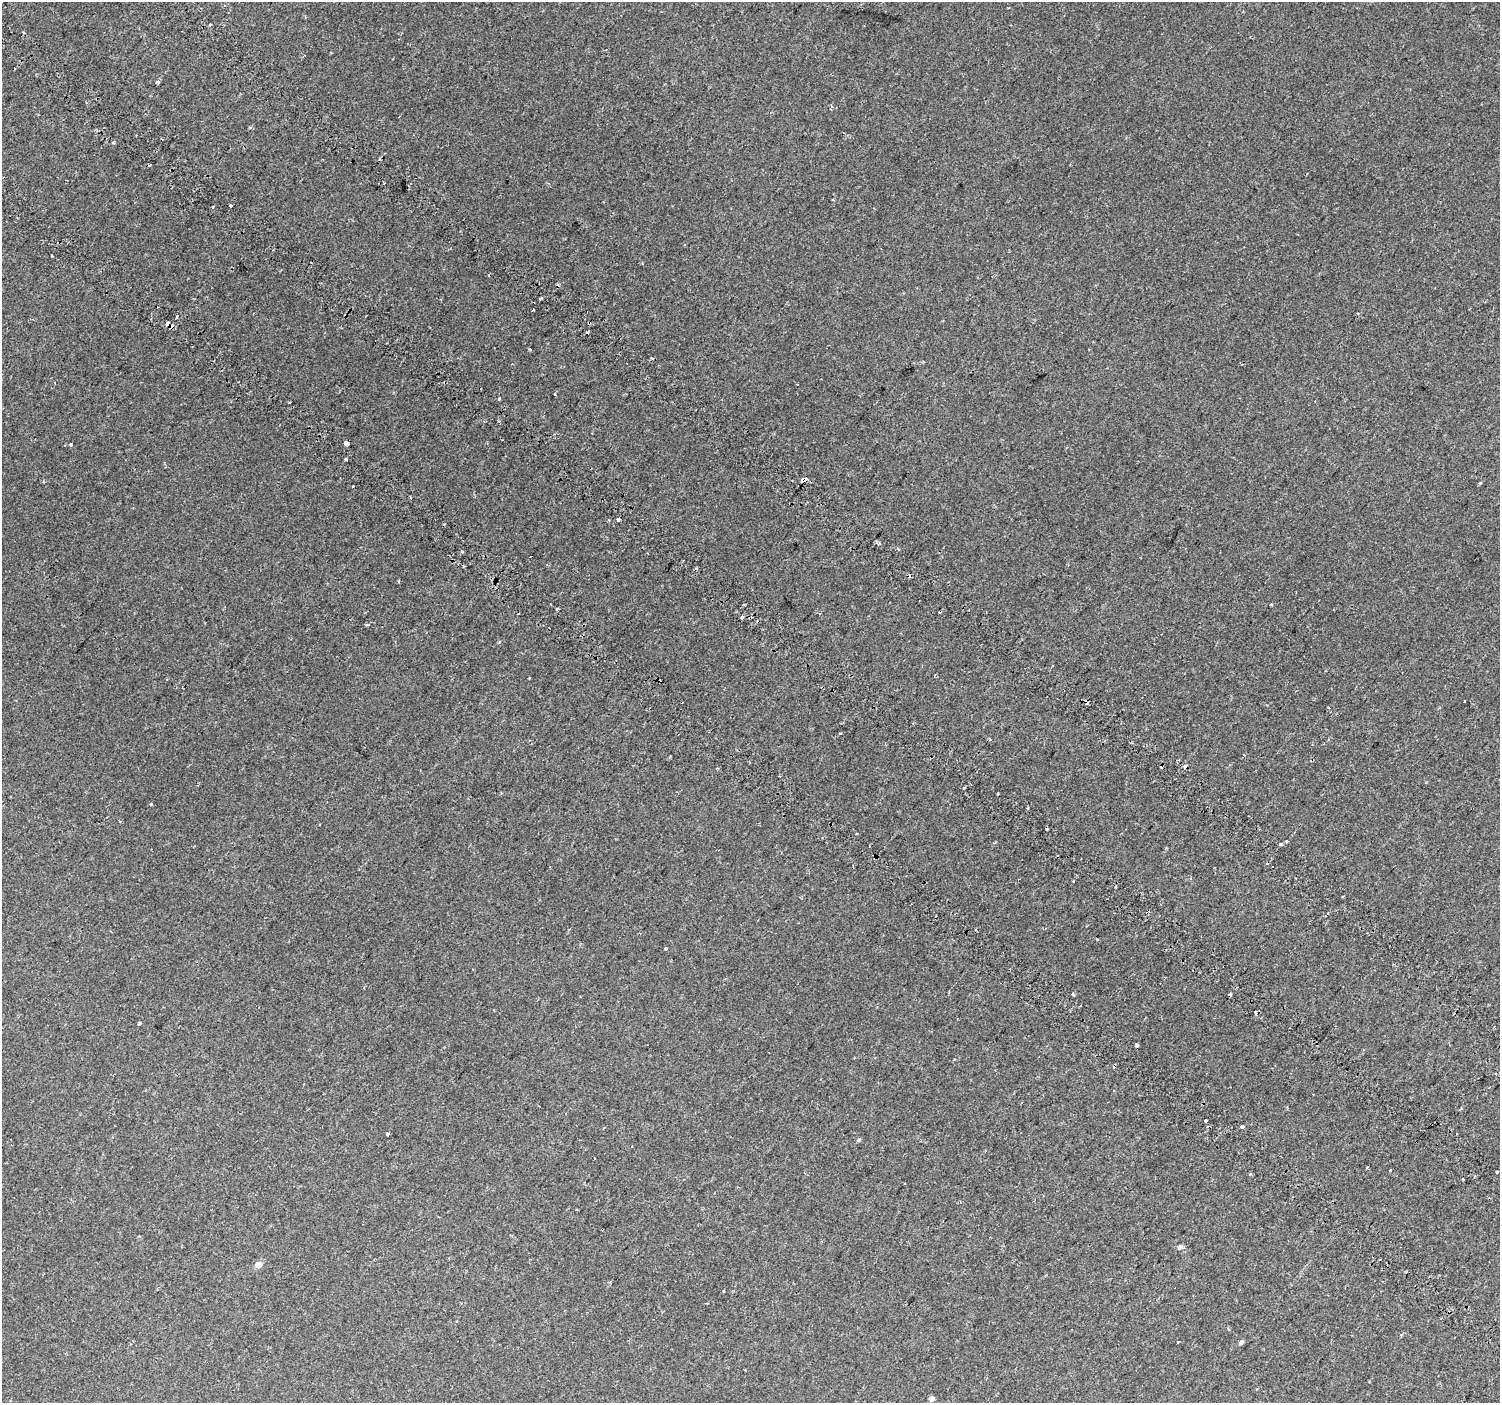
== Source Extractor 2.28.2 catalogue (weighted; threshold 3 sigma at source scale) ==
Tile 11 of 4 x 4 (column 3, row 3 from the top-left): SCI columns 3088-4585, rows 1742-3142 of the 6168 x 6217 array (HDU 1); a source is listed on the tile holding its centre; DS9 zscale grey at full resolution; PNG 1502 x 1405 px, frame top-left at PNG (2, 2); no overlay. Shown black and unused: <1% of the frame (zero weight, under 2 of 3 exposures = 6% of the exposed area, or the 3 px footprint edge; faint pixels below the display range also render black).
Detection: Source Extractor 2.28.2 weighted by HDU 2 'WHT'; one run over the whole footprint, this tile lists its part. Background 0.059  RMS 0.0044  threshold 0.0199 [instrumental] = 3 sigma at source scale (4.5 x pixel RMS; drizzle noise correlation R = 1.50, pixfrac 1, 0.0396/0.0396 arcsec/px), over >= 5 px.
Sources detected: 74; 21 cosmic-ray / hot-pixel residue — not listed; the other 53 listed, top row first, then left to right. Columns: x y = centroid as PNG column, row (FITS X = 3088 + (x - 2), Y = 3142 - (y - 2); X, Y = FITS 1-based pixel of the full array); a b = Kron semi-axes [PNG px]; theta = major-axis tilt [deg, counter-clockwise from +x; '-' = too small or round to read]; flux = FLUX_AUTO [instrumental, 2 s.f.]
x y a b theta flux
157 82 3 3 - 1.9
162 139 2 2 - 0.46
113 143 3 3 - 0.81
379 159 3 3 - 0.47
230 205 3 2 - 0.4
52 255 3 3 - 1.1
541 299 4 3 - 2.1
589 323 3 3 - 0.65
167 324 5 3 - 27
587 332 3 3 - 3.4
530 349 3 2 - 0.51
652 358 3 3 - 1.4
555 394 3 3 - 1.2
499 399 3 2 - 1.3
346 443 3 3 - 140
71 444 4 3 - 0.48
346 459 3 2 - 0.59
804 479 4 3 - 16
353 487 3 2 - 0.6
618 520 3 3 - 5.8
879 543 4 4 - 0.69
898 548 4 3 - 0.68
462 551 3 3 - 0.94
647 553 3 2 - 0.32
744 604 3 2 - 0.67
1271 604 4 3 - 0.37
557 609 4 3 - 1.1
742 618 3 3 - 2.7
1464 701 3 3 - 1.3
841 733 3 3 - 0.62
990 739 3 3 - 0.48
1185 766 3 3 - 8.9
964 788 3 3 - 0.83
151 804 3 3 - 0.64
1286 841 3 3 - 1.7
1281 844 3 3 - 6.5
665 948 3 3 - 1.4
1073 995 3 3 - 1.6
1137 1045 4 4 - 0.64
854 1058 2 2 - 0.26
1205 1121 3 3 - 1.7
1242 1127 3 3 - 1.8
387 1134 3 3 - 1.7
858 1140 5 4 - 0.73
1390 1170 3 3 - 1.6
1496 1172 3 3 - 1.1
1250 1174 4 3 - 0.75
1463 1179 3 2 - 0.87
1180 1247 7 5 34 1.3
258 1265 5 5 - 4.5
1401 1335 4 4 - 0.51
1241 1343 5 4 - 1
931 1399 5 4 - 2
Overlapping masked pixels (flux is a lower limit): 4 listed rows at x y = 589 323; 167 324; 804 479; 1185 766